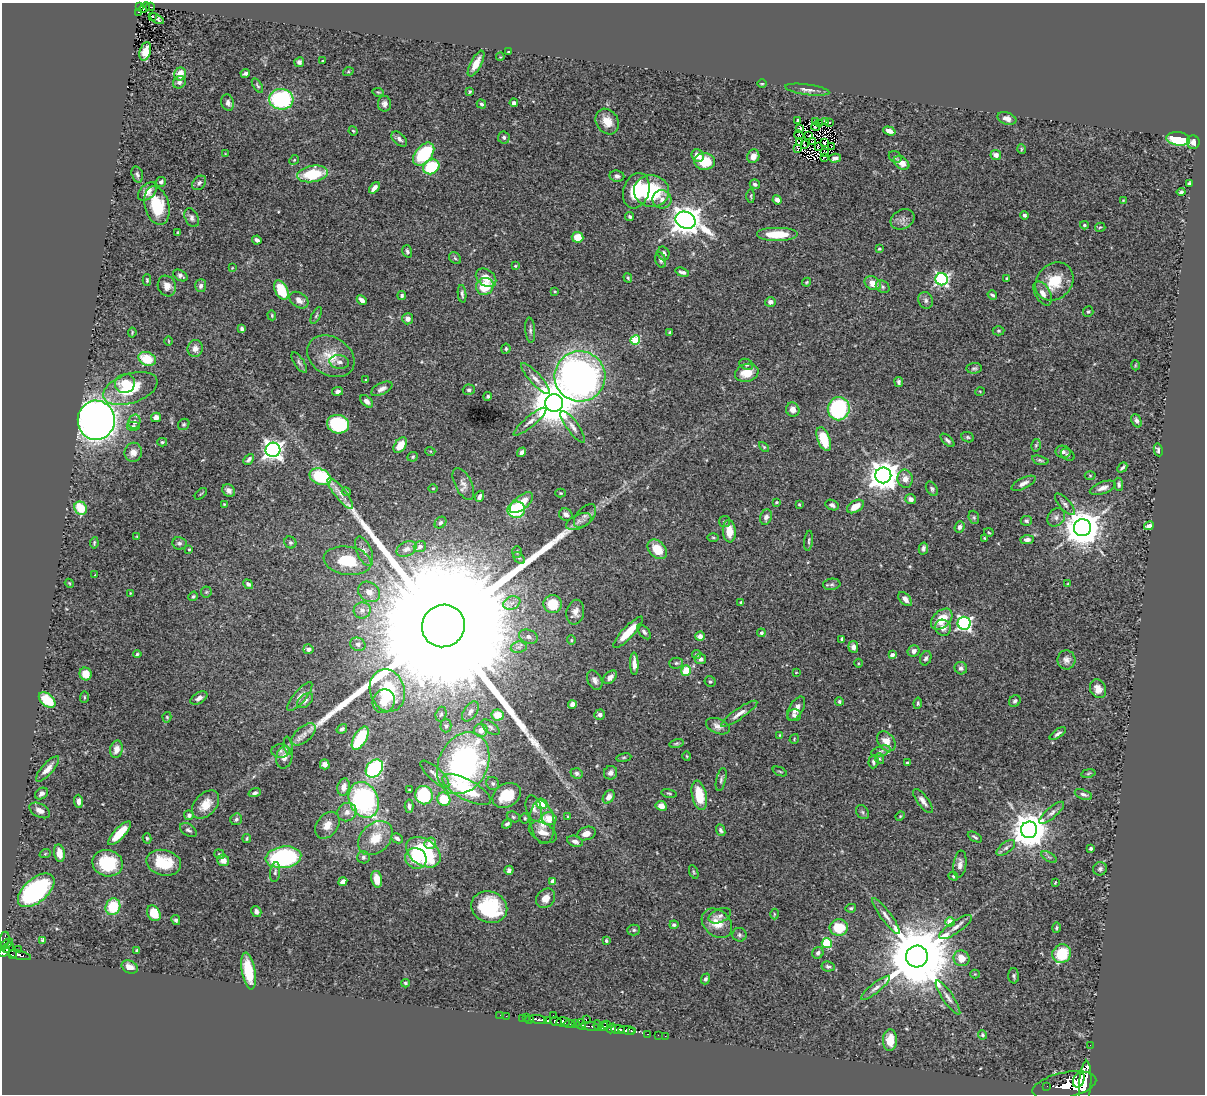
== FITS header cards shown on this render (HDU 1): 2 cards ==
NAXIS1  =                 1203
NAXIS2  =                 1092

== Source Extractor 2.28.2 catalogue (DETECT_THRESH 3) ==
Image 1203 x 1092 px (HDU 1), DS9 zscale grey, 1 PNG px = 1 image px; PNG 1207 x 1096 px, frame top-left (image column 1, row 1092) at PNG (2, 3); each listed source drawn as its Kron ellipse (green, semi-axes under 4 px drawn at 4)
Background 0.857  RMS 0.027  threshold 0.081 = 3 sigma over >= 5 px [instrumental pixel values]
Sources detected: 489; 1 with non-positive FLUX_AUTO (blend fragments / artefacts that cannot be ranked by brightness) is neither listed nor drawn; the other 488 listed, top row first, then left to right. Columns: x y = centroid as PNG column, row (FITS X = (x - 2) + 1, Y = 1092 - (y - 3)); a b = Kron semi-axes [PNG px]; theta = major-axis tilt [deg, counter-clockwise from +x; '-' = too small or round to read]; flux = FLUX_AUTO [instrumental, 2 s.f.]
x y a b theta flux
140 6 4 3 - 25
150 7 4 2 - 19
144 8 6 3 43 11
138 12 3 2 - 16
153 17 3 2 - 2.6
157 19 7 3 -32 3.5
145 51 9 5 74 22
509 51 4 2 - 1.9
500 57 4 3 - 1.4
323 61 3 2 - 2.3
299 62 5 5 - 4.9
476 64 14 5 62 19
348 72 5 3 - 1.9
245 73 4 3 - 3.8
180 74 6 6 - 22
179 82 6 6 - 5.4
762 83 5 3 - 1.9
257 85 8 4 -57 3
807 90 22 5 -8 9.5
378 92 6 3 -8 2.2
470 92 3 3 - 2.4
281 99 12 10 -6 180
228 103 8 6 -74 8.1
514 103 4 3 - 4.9
384 104 8 6 -90 7.4
481 104 5 4 - 3.7
1007 118 10 6 -20 12
798 120 3 3 - 2.5
607 121 13 11 -58 24
815 121 2 2 - 310
825 121 3 2 - 2.6
829 123 3 2 - 3.3
819 124 4 2 - 1.6
816 126 5 2 - 2.9
800 128 4 3 - 2.1
353 131 5 4 - 2.1
889 131 6 4 -18 11
799 135 4 2 - 1.2
809 135 2 2 - 2.9
504 137 6 6 - 4.2
399 139 9 5 -44 7.3
1178 139 12 6 -8 75
799 142 2 2 - 1.3
812 142 2 2 - 2.4
1193 142 7 6 - 9.3
824 143 2 2 - 1.2
804 145 3 2 - 2.1
819 146 4 2 - 2.5
831 146 2 2 - 1.6
797 148 4 3 - 0.049
1021 149 5 3 - 1.8
824 153 3 2 - 1.7
225 154 3 3 - 1.3
424 154 13 8 50 130
996 155 5 5 - 9.9
698 156 7 6 - 17
753 156 7 6 - 14
895 157 7 5 -38 3.5
824 158 4 2 - 2.4
835 158 6 4 15 5.5
294 160 5 4 - 2.4
705 161 10 8 -2 51
902 163 8 6 -36 19
431 167 8 7 - 90
137 174 8 5 -73 4.7
312 174 16 8 9 79
617 176 7 5 -7 5.4
161 182 5 4 - 4.7
199 183 8 6 48 4.7
755 184 5 4 - 5
1189 184 4 4 - 4.6
374 188 7 4 50 10
636 191 18 13 72 64
652 191 17 16 - 130
147 192 11 7 44 16
1181 192 4 3 - 3.1
751 196 7 3 90 2.1
662 199 9 9 - 11
777 200 4 4 - 7.3
1123 200 3 2 - 1.1
157 206 20 12 -74 76
1024 215 4 4 - 4.6
630 217 4 3 - 3.9
192 218 10 6 -64 6.6
902 219 12 9 28 10
686 220 10 8 -23 2800
1084 225 4 3 - 2.5
1100 227 5 4 - 2.2
178 232 3 3 - 1.5
777 234 21 7 0 51
577 237 6 5 - 27
257 240 5 4 - 7
879 249 3 3 - 2.2
407 251 6 5 - 3.7
663 253 7 6 - 7.1
455 258 7 5 -44 3.2
661 260 8 5 -70 5
515 266 3 3 - 1.6
232 268 3 2 - 1.1
682 272 7 3 -19 5.7
180 275 8 5 -32 5.2
486 278 11 8 -35 20
628 278 5 3 - 2.5
1007 278 3 3 - 3.6
942 279 6 6 - 370
147 280 6 4 -89 2.3
1054 281 21 17 46 55
807 282 4 3 - 1.9
873 283 8 6 -28 19
167 286 10 9 - 14
201 286 6 5 - 6
485 286 9 8 - 53
883 287 7 6 - 4.2
281 290 10 6 -63 52
555 291 3 2 - 1.6
1043 293 13 7 -60 12
462 294 9 4 -84 4
992 295 5 3 - 3.1
402 296 4 4 - 3.3
299 300 10 7 -35 11
362 300 5 4 - 8.8
926 300 8 7 - 5.7
770 302 5 5 - 7.8
1088 312 5 5 - 2.9
272 315 5 4 - 2.2
316 316 9 4 63 3
408 319 5 5 - 9.2
242 329 4 3 - 3.8
530 330 13 5 -85 5.3
999 331 6 4 1 2.8
670 332 3 2 - 1.7
132 333 5 3 - 2
635 340 5 4 - 96
169 341 5 3 - 1.4
195 348 8 7 - 9.4
506 349 5 4 - 3.3
331 356 25 19 -31 42
147 359 9 6 -20 49
339 362 10 7 -8 7.6
299 363 12 5 -56 4.7
746 364 7 5 -26 4.3
1135 365 5 3 - 1.7
974 368 8 5 3 3.7
747 373 12 9 15 30
580 376 25 25 - 990
535 379 20 6 -48 13
366 380 2 2 - 1.2
899 382 5 3 - 4.1
125 383 10 9 - 23
130 388 28 14 18 84
382 389 11 5 27 7.8
469 390 6 5 - 4.1
338 391 5 4 - 5.8
980 391 5 3 - 1.5
488 396 4 4 - 3.2
367 401 7 5 -44 6.9
554 403 9 9 - 7300
839 409 11 11 - 190
793 410 7 6 - 13
156 417 5 4 - 8
96 420 19 18 - 1400
1136 421 7 4 -67 5.3
134 422 7 6 - 6.8
530 422 21 5 40 11
184 424 6 5 - 3.1
338 424 11 9 -13 130
133 426 7 5 0 4.1
573 427 19 6 -54 11
968 437 6 5 - 3.2
824 439 12 6 -69 63
947 440 8 4 -42 4.4
162 442 5 4 - 2.4
400 445 9 5 54 28
1036 445 6 4 76 2.7
764 447 6 3 -45 2.2
273 450 7 7 - 1000
1158 450 6 4 -79 4.1
430 451 5 3 - 1.7
133 452 9 8 - 14
522 452 5 4 - 6.5
1063 452 7 6 - 5.4
1068 455 7 5 -34 3.4
413 457 5 5 - 3
249 459 6 3 46 4.8
1040 460 8 4 -15 3.2
1122 467 5 3 - 3.4
883 475 8 8 - 2900
1090 476 5 3 - 1.7
320 477 11 7 -24 95
905 479 9 7 -78 14
1023 483 13 5 26 9.4
463 484 17 8 -63 12
1119 484 7 4 -84 3.9
433 488 4 3 - 1.4
1103 488 13 6 20 11
932 489 8 5 -57 4
229 491 7 5 -45 8.6
346 492 5 3 - 2.3
340 493 19 5 -51 13
560 493 5 4 - 2.2
201 494 7 3 44 1.7
480 496 6 4 66 5.2
910 499 5 5 - 6.5
776 502 4 3 - 1.9
521 503 14 7 39 32
224 504 4 3 - 1.4
1065 504 13 5 -48 6.7
799 505 3 2 - 1.7
832 505 7 5 -24 5.9
855 506 9 5 32 17
81 508 7 6 - 56
516 510 8 8 - 98
566 514 7 6 - 8.7
585 516 14 8 48 10
766 517 8 5 73 6.8
974 517 7 5 -70 3.4
1056 517 10 8 48 8.1
579 521 13 7 23 10
1026 521 6 5 - 3.1
724 522 5 5 - 2.8
440 523 6 5 - 3.3
1149 526 5 4 - 7.3
960 527 6 4 67 5.2
1082 528 8 8 - 4700
729 531 11 6 -85 27
989 532 5 3 - 1.8
137 536 4 3 - 1.4
713 537 5 3 - 2.1
985 538 3 3 - 2.1
1027 540 7 4 1 6.1
809 541 10 4 83 3.4
290 542 6 5 - 3.8
94 543 5 3 - 2.4
179 543 7 6 - 5.1
420 547 6 5 - 5.4
923 548 6 4 78 5.1
189 549 3 3 - 2.1
406 549 10 7 26 7.7
657 549 11 8 -46 36
364 551 16 7 -68 12
517 552 6 5 - 2.5
519 558 7 4 -44 3
347 561 24 14 -9 74
95 575 2 2 - 0.99
69 583 5 3 - 1.7
248 584 5 4 - 4.7
832 584 9 5 6 4.6
1068 584 3 2 - 1.4
206 592 5 5 - 2.9
369 592 11 9 -33 15
130 593 4 2 - 1.2
193 596 5 4 - 2.9
905 599 8 5 -48 10
741 602 4 3 - 2.5
512 603 9 6 21 8.7
553 604 9 9 - 44
362 610 8 8 - 8.6
575 612 12 8 78 13
942 619 12 8 43 36
964 623 6 6 - 390
443 626 22 21 - 260000
943 628 8 7 - 9.6
628 632 21 5 47 49
644 632 8 5 -49 4.3
761 633 4 4 - 4.8
700 636 5 5 - 8.1
528 637 9 6 -19 7.2
842 639 4 3 - 3
571 640 5 4 - 2.1
358 644 8 6 -24 5.8
519 647 8 5 10 5.7
853 647 6 5 - 7.8
308 649 5 4 - 6.2
914 651 6 5 - 8.3
137 654 4 3 - 3
696 654 4 4 - 2.9
892 655 4 4 - 8.7
926 658 7 5 68 4.9
700 659 6 5 - 5.4
1066 660 9 9 - 9.9
676 663 7 5 1 3.7
858 663 4 3 - 1.6
634 664 11 4 -89 12
961 668 6 6 - 5.3
686 671 5 5 - 41
796 673 4 3 - 1.2
86 674 6 6 - 28
610 677 8 5 45 10
595 680 10 7 -63 8.1
710 682 5 5 - 3.6
1098 689 10 7 -61 13
387 690 21 17 -72 94
84 697 6 3 83 2.2
300 697 18 6 50 12
199 698 9 5 30 7.6
47 700 10 6 -40 62
305 701 9 5 41 5.9
384 701 12 11 - 21
839 701 4 4 - 3.3
1015 701 6 5 - 4.3
918 703 5 3 - 2.6
572 704 4 4 - 12
796 709 13 7 59 11
470 711 11 6 56 7.7
441 714 7 5 72 3.7
739 714 21 5 34 12
497 715 6 5 - 32
600 715 5 5 - 8.1
794 715 7 6 - 5.3
167 717 5 4 - 2.4
446 726 6 5 - 4
718 726 12 7 -21 11
490 727 10 5 -38 5.5
342 729 6 4 34 4.2
481 730 7 6 - 17
304 734 14 7 40 12
1058 734 9 4 35 4.7
780 735 4 3 - 1.5
360 738 13 6 61 85
794 739 5 4 - 1.8
886 741 11 8 -52 21
676 743 7 4 11 2.6
288 746 9 3 -79 2.5
116 749 9 6 78 15
281 751 9 7 0 7.4
881 751 10 5 17 6.3
687 756 5 3 - 1.7
284 757 11 8 78 14
624 758 7 4 9 2.1
880 759 5 3 - 2
873 762 6 5 - 3.9
463 763 32 24 63 500
907 763 3 3 - 2.5
325 764 5 5 - 7.2
374 768 10 7 48 210
47 769 16 5 48 15
780 771 7 2 -22 1.8
577 773 6 5 - 4.3
610 773 7 6 - 9.1
1088 773 7 3 10 2.3
435 774 19 6 -43 12
721 779 12 4 77 4.7
493 783 7 6 - 4.8
344 787 9 6 78 15
409 790 3 2 - 1.7
467 790 27 10 -28 110
255 793 6 4 17 4.4
669 793 8 3 -11 2.4
41 794 7 5 33 6.2
1083 794 9 5 -20 5.4
424 795 9 8 - 100
507 795 15 11 32 53
699 795 15 7 -78 46
609 797 7 5 57 11
444 799 7 6 - 51
364 800 18 14 -65 360
78 801 7 4 -89 8.1
923 801 14 5 -53 9.8
542 804 6 5 - 53
206 805 16 10 48 27
409 806 7 4 -87 5
661 806 6 5 - 15
534 808 13 7 -73 8.7
40 810 11 6 -27 10
347 812 10 9 - 13
862 812 7 6 - 3.7
1052 813 15 5 40 7.6
189 815 5 5 - 4.8
568 816 3 2 - 2.1
900 816 5 4 - 2
513 817 7 5 -23 3.3
525 818 5 4 - 2.7
236 819 6 5 - 4.4
549 819 7 6 - 27
542 822 22 12 -82 32
507 824 5 4 - 4.3
327 825 15 10 53 19
188 830 9 6 -35 5
721 830 6 4 -66 4
1029 830 8 8 - 4600
543 832 15 9 -29 18
120 833 15 5 47 45
587 833 9 6 20 13
975 837 8 3 -29 3.4
147 838 5 4 - 2.6
247 838 4 3 - 2.1
375 838 19 14 44 40
397 838 6 4 -28 5.2
575 841 8 5 -20 7.7
430 843 6 5 - 18
1006 848 11 5 38 6.2
1091 848 4 3 - 3.9
423 852 19 13 -35 160
59 853 9 5 -81 19
45 854 6 3 19 1.8
219 854 5 4 - 3.3
283 857 18 10 7 240
363 857 6 6 - 4.4
1049 857 8 3 -31 3.2
416 858 11 10 - 40
223 860 6 5 - 13
107 863 15 13 -14 86
164 863 18 12 -13 61
960 864 13 6 82 9.4
1100 869 7 6 - 4.5
509 870 4 4 - 5.3
275 872 10 5 82 4.6
694 872 7 4 -67 2.5
953 876 5 3 - 2.3
377 879 8 5 -77 19
553 881 4 4 - 18
343 882 5 4 - 12
1055 882 3 2 - 1.4
36 890 22 12 41 300
546 898 10 8 46 16
113 907 8 7 - 62
489 907 18 15 -21 120
851 908 5 4 - 2.6
256 911 6 4 -59 7.8
154 913 8 6 -61 41
774 914 5 3 - 1.8
720 916 12 6 22 6.3
886 916 22 5 -54 11
176 920 5 4 - 3.9
950 922 4 4 - 27
717 923 17 13 -42 31
674 925 4 4 - 4.3
956 927 19 6 34 13
839 928 9 8 - 58
1056 928 5 4 - 2.5
634 930 6 5 - 3.5
739 935 7 7 - 4.5
4 939 7 5 80 84
43 940 4 3 - 5.1
606 941 4 3 - 2.8
827 943 5 5 - 110
6 944 8 4 32 260
8 947 6 5 - 210
18 950 2 2 - 5.6
137 950 3 3 - 2.6
4 952 6 4 25 320
818 953 6 5 - 5.3
1062 954 10 9 - 70
12 955 4 2 - 25
19 955 12 4 -14 100
917 957 11 10 - 23000
961 958 8 7 - 23
828 966 6 5 - 4.3
130 967 8 6 -27 12
248 971 19 6 -80 63
975 974 4 4 - 1.7
1014 976 8 5 -89 3.7
706 979 5 4 - 3.6
405 983 4 3 - 2.7
876 988 18 5 39 9.1
948 997 20 5 -56 10
500 1015 2 2 - 4.1
553 1015 2 2 - 16
506 1016 2 2 - 12
522 1018 3 2 - 15
526 1018 3 2 - 23
530 1019 3 2 - 17
538 1019 9 3 -10 570
586 1019 3 2 - 100
547 1020 3 3 - 220
556 1021 6 3 -23 96
563 1022 6 4 5 960
569 1024 5 3 - 120
575 1024 3 3 - 72
581 1024 5 4 - 320
607 1024 4 3 - 170
598 1025 5 3 - 230
590 1026 9 3 -7 160
603 1026 5 3 - 190
611 1028 5 4 - 200
618 1029 7 3 -2 370
627 1030 9 4 -6 770
632 1031 4 3 - 240
647 1034 3 2 - 5
658 1035 2 2 - 5.6
982 1035 4 4 - 3.9
665 1036 2 2 - 7
890 1040 11 7 88 24
1090 1045 2 2 - 6.3
1079 1080 8 5 65 1500
1085 1083 22 6 86 2800
1064 1085 32 13 12 4300
1047 1086 2 2 - 2.6
At the frame edge (FLAGS 8, measured only in part): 1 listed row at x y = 4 952
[1 non-positive-flux detection neither listed nor drawn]